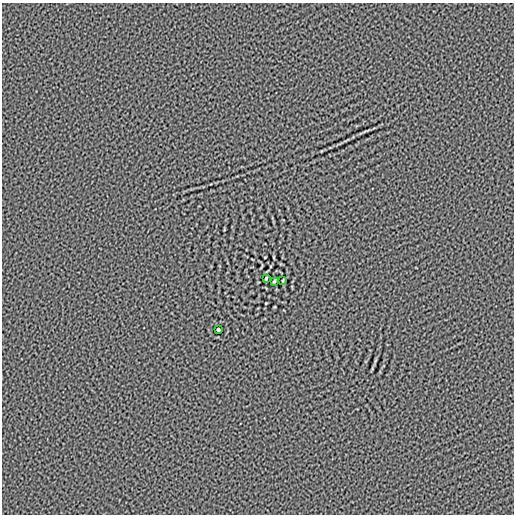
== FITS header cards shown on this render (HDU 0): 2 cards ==
NAXIS1  =                  512
NAXIS2  =                  512

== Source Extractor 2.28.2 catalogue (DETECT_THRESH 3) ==
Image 512 x 512 px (HDU 0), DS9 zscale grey, 1 PNG px = 1 image px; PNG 516 x 516 px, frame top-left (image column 1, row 512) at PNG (2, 3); each listed source drawn as its Kron ellipse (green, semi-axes under 4 px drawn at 4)
Background 1.72e-06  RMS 0.0017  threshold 0.00496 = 3 sigma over >= 5 px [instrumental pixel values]
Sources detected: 4; all 4 listed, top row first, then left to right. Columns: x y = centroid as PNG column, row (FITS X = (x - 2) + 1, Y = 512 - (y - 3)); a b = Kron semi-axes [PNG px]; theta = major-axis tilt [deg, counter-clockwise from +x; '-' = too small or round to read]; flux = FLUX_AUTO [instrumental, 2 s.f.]
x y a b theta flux
266 278 4 2 - 0.14
283 280 3 2 - 0.088
274 281 3 2 - 0.11
218 330 3 3 - 0.16